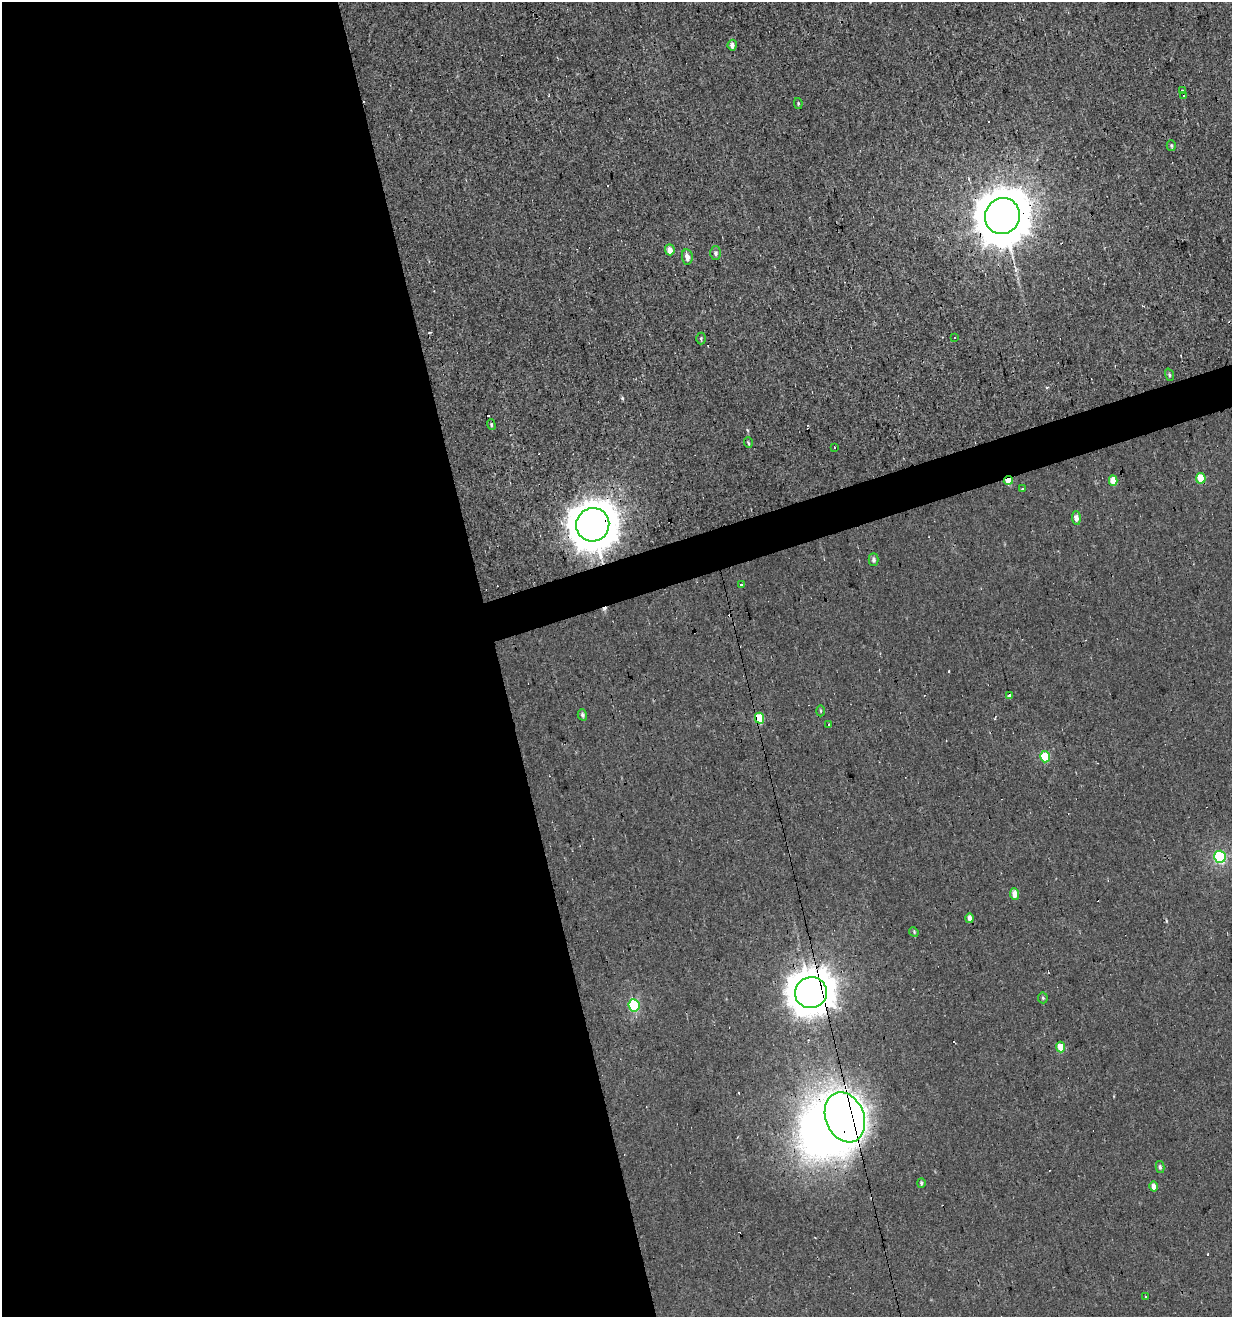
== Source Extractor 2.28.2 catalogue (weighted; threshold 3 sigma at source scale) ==
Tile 9 of 4 x 4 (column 1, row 3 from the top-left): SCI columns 104-1333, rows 1316-2630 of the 5072 x 5261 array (HDU 1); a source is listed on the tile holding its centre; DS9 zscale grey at full resolution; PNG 1234 x 1319 px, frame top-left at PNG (2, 2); each listed source drawn as its Kron ellipse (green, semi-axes under 4 px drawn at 4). Shown black and unused: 42% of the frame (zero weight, under 3 of 4 exposures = <1% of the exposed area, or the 3 px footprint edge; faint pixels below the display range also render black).
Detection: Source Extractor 2.28.2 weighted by HDU 2 'WHT'; one run over the whole footprint, this tile lists its part. Background 0.00193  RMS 0.0037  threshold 0.0167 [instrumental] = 3 sigma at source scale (4.5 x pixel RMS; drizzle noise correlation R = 1.50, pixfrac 1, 0.0396/0.0396 arcsec/px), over >= 5 px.
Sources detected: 57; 1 inside a brighter object's white glare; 14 cosmic-ray / hot-pixel residue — neither listed nor drawn; the other 42 listed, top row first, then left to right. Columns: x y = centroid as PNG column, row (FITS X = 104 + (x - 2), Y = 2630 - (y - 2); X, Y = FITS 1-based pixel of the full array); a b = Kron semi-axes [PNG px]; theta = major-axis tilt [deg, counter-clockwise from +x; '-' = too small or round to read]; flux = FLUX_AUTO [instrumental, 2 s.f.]
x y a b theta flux
732 45 5 4 - 1.8
1182 90 3 3 - 0.72
1184 95 3 3 - 1.2
798 103 5 4 - 0.42
1171 146 5 4 - 0.55
1002 216 18 17 - 1400
670 250 5 5 - 3.1
716 253 7 5 89 0.98
687 257 8 5 -83 2.3
701 338 6 5 - 0.6
955 338 3 3 - 0.79
1169 375 6 4 -72 0.56
491 425 5 4 - 0.5
748 443 5 3 - 0.42
835 448 3 2 - 0.46
1201 478 5 4 - 8.7
1008 480 4 4 - 6
1113 481 5 4 - 5.3
1022 488 3 3 - 1.4
1076 518 7 4 -86 1.9
593 525 17 16 - 990
874 560 6 5 - 1.1
742 585 4 3 - 2
1010 696 3 3 - 19
821 711 5 3 - 0.4
582 715 6 4 -75 0.83
760 718 5 4 - 12
828 725 3 3 - 0.77
1045 757 6 5 - 12
1220 857 6 5 - 38
1015 894 6 4 -86 3.4
970 918 5 4 - 2
914 932 5 4 - 0.45
811 993 16 15 - 790
1043 998 5 5 - 0.53
634 1005 6 5 - 27
1061 1047 5 4 - 5.5
845 1117 26 19 -68 300
1160 1167 6 4 -76 0.86
921 1183 5 3 - 0.61
1154 1186 5 4 - 2.2
1145 1297 3 3 - 0.69
Overlapping masked pixels (flux is a lower limit): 6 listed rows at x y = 1002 216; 1008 480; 593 525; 760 718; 811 993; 845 1117